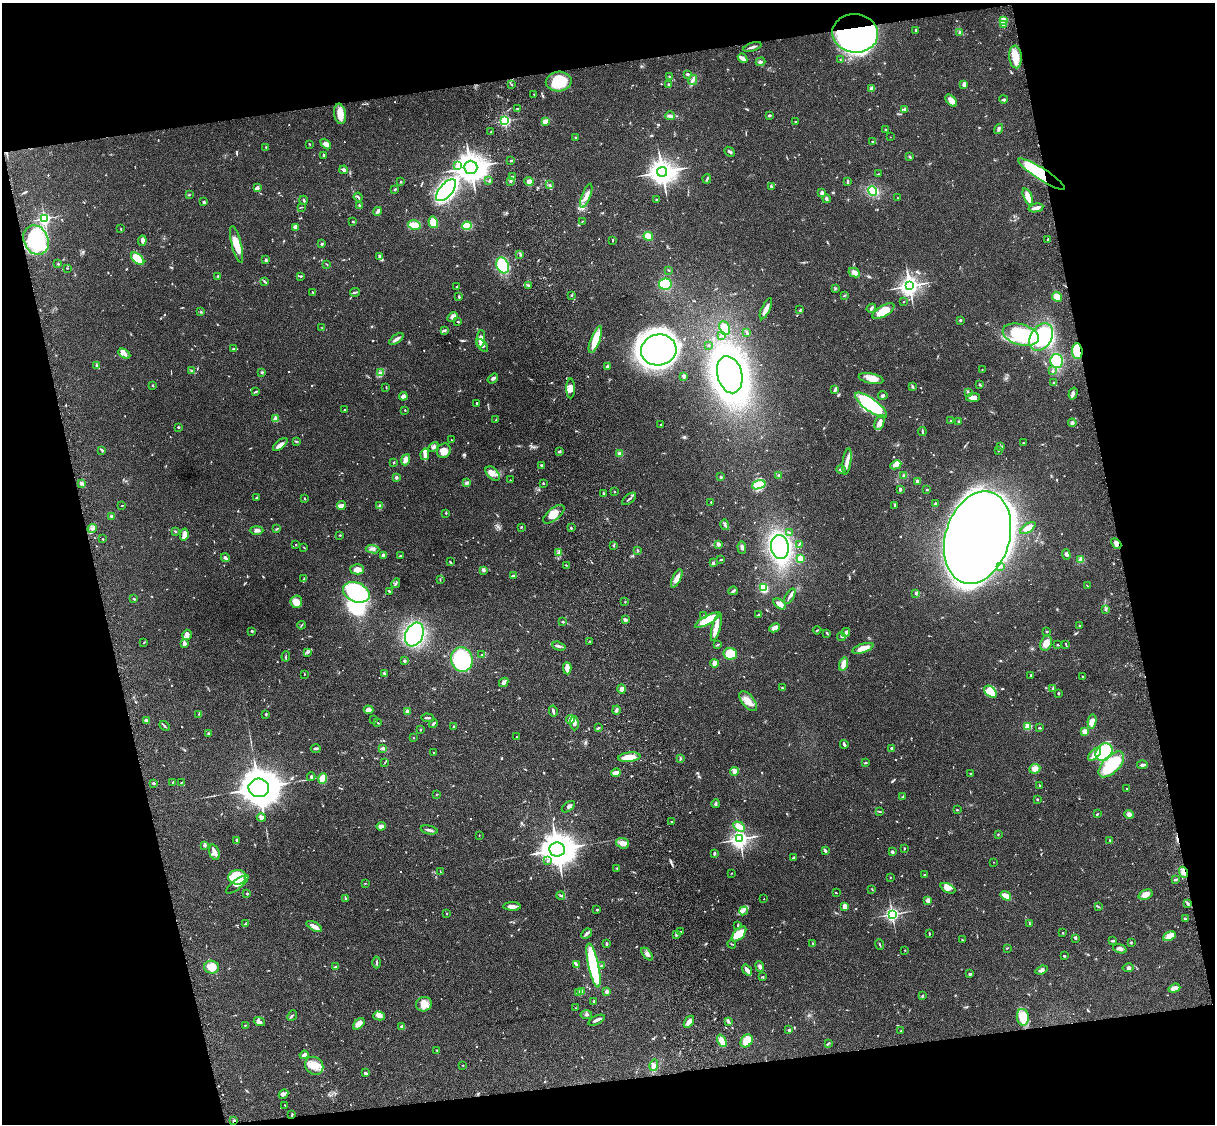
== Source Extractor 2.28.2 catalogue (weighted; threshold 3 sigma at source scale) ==
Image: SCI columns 121-4969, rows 277-4763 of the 5088 x 4927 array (HDU 1 of 3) = the unmasked area's bounding box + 8 px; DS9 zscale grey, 4 x 4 block average (1 PNG px = mean of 4 x 4 image px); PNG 1217 x 1126 px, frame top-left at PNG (2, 3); each listed source drawn as its Kron ellipse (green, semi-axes under 4 px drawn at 4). Shown black and unused: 25% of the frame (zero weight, under 3 of 4 exposures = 6% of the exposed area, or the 3 px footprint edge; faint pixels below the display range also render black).
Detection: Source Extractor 2.28.2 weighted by HDU 2 'WHT'. Background 0.0758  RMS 0.0059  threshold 0.0264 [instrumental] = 3 sigma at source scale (4.5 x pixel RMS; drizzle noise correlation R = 1.50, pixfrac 1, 0.05/0.05 arcsec/px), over >= 5 px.
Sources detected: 818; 5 too faint to see at this stretch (4 x 4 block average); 11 inside a brighter object's white glare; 3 cosmic-ray / hot-pixel residue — neither listed nor drawn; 24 coinciding with a brighter row at this scale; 33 inside a brighter listed object's ellipse — not listed separately; of the other 742, all 500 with FLUX_AUTO >= 1.82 (the completeness limit of this list) listed and drawn (242 fainter detections not listed), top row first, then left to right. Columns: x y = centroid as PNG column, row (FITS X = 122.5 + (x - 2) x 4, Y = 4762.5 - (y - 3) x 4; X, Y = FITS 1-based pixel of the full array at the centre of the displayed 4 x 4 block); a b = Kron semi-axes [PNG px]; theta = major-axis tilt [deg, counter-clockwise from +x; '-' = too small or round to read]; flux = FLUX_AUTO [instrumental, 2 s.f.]
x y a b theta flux
1003 20 2 2 - 180
1004 24 2 2 - 33
916 30 4 2 - 2.8
960 32 3 2 - 3.2
855 33 23 19 -6 1900
752 47 9 2 18 9.6
1015 57 11 6 -84 49
743 58 5 4 - 12
840 59 3 2 - 2.1
761 62 5 3 - 6.1
687 74 3 2 - 7.1
669 76 2 2 - 2.1
693 80 5 3 - 10
559 81 13 10 3 95
669 84 2 2 - 4.2
964 84 4 3 - 14
512 85 3 2 - 1.9
872 88 4 3 - 10
534 94 2 2 - 2.1
1003 99 4 3 - 7
951 101 7 4 -48 26
517 109 2 2 - 4.1
904 109 3 3 - 5.4
340 114 10 6 -81 43
769 115 3 2 - 5.6
670 116 5 3 - 8.3
505 121 2 2 - 570
545 121 3 3 - 15
796 122 2 2 - 15
885 129 2 2 - 8.3
998 129 5 3 - 6.2
491 132 3 2 - 2.8
576 137 2 2 - 2.4
890 137 2 2 - 1.8
873 142 4 2 - 3.3
309 144 2 2 - 2.6
326 144 6 4 -45 14
266 147 2 2 - 2.7
729 152 6 2 -42 5.2
324 155 2 2 - 24
910 157 4 2 - 3.3
511 161 2 2 - 7.1
458 165 4 2 - 6.3
471 167 7 6 - 3900
344 170 4 3 - 6.8
662 172 5 5 - 3500
878 174 3 2 - 2.1
1042 174 27 6 -32 340
513 176 2 2 - 3.1
707 179 5 2 - 3.9
489 181 2 2 - 2.2
511 181 3 2 - 4.8
400 182 2 2 - 3.6
529 182 5 4 - 26
847 182 3 2 - 3.6
550 185 3 2 - 4.7
771 186 3 2 - 3.5
257 188 4 3 - 8.6
395 190 3 2 - 3.8
446 190 13 6 49 1100
872 191 5 4 - 92
822 193 3 2 - 14
189 195 2 2 - 3.2
586 196 13 4 69 27
358 197 4 2 - 4.2
1028 197 9 3 -68 33
897 198 2 2 - 1.9
826 199 4 3 - 5.5
303 200 4 2 - 6
656 200 2 2 - 3.2
204 202 3 2 - 6
360 205 3 2 - 3.4
302 207 3 2 - 1.9
1036 208 7 3 11 20
377 211 4 2 - 9.6
44 219 2 2 - 740
582 221 2 2 - 2
353 222 3 2 - 2.5
433 222 6 4 -73 48
414 225 6 4 -12 34
467 226 5 3 - 72
295 227 3 3 - 16
121 229 2 2 - 2.7
648 236 5 4 - 28
36 240 15 12 -66 320
613 240 3 2 - 2.9
1047 240 3 2 - 2.9
142 241 5 4 - 8.5
237 244 19 4 -76 53
322 244 3 2 - 4.5
520 254 2 2 - 2.1
380 257 4 2 - 17
138 259 8 4 -41 75
266 260 2 2 - 11
58 264 3 2 - 2.4
327 264 3 2 - 2.1
503 265 8 6 -69 130
67 268 3 2 - 2
669 270 2 2 - 2.7
854 273 6 4 -27 17
218 276 2 2 - 3
301 276 3 2 - 3.9
265 282 4 2 - 4.9
665 284 6 5 - 110
529 285 3 2 - 2.2
909 286 3 3 - 1700
456 287 3 2 - 3.3
835 288 2 2 - 2.3
312 292 2 2 - 2
355 292 5 2 - 4.6
571 295 2 2 - 2.7
844 295 2 2 - 2.4
459 297 3 2 - 4.2
1057 297 5 4 - 25
904 302 2 2 - 2
871 308 5 3 - 5.9
766 309 11 3 65 23
800 310 3 2 - 3.1
883 311 12 5 30 61
201 312 3 2 - 2.3
453 317 5 4 - 13
960 320 2 2 - 4.9
458 322 3 2 - 3.5
322 328 3 2 - 1.9
724 328 7 5 -64 34
444 330 2 2 - 1.9
747 332 4 2 - 4.1
722 335 3 2 - 2
1021 335 18 10 -16 160
1041 337 15 10 58 160
396 339 8 3 36 11
481 339 9 3 86 30
595 340 14 4 69 60
482 345 8 3 -50 12
708 345 2 2 - 1.9
233 349 3 2 - 5.3
659 350 18 15 12 1400
1077 351 8 5 -85 73
124 354 6 3 -30 13
1057 361 7 6 - 130
96 365 2 2 - 4.5
607 366 3 3 - 6.6
982 370 2 2 - 2.1
192 371 3 2 - 2.7
1052 371 3 2 - 4.6
261 372 3 3 - 3.4
380 373 4 3 - 11
730 375 19 12 -75 1900
684 376 3 2 - 6.4
493 378 5 3 - 8.9
871 379 12 5 -11 42
1054 383 3 2 - 3.6
980 384 2 2 - 10
153 385 2 2 - 2.7
386 387 3 2 - 1.9
913 387 3 2 - 4.2
571 388 10 4 -89 21
835 390 3 2 - 7.8
256 392 4 2 - 4.1
968 392 3 2 - 2.5
1073 393 6 3 74 10
883 395 5 2 - 4.9
403 396 4 2 - 22
973 397 7 3 4 17
476 403 2 2 - 4.1
871 405 19 6 -37 370
345 410 2 2 - 4.9
405 410 3 2 - 2.4
276 419 2 2 - 110
496 420 3 2 - 2.7
951 421 2 2 - 2.3
959 421 2 2 - 2.8
880 422 8 4 68 19
1072 423 4 3 - 6.3
661 425 3 2 - 3.7
178 427 3 2 - 2.6
922 432 4 2 - 5.5
451 440 2 2 - 2.7
296 441 2 2 - 2.7
1024 443 3 2 - 1.9
280 445 8 3 38 14
433 447 5 3 - 7.8
1001 447 2 2 - 3.8
102 450 3 2 - 3.4
444 451 7 6 - 34
998 451 2 2 - 7
559 452 3 2 - 3.7
425 454 6 3 79 12
620 454 3 3 - 11
406 460 6 3 68 23
847 461 13 3 82 24
394 462 2 2 - 3.5
542 465 3 2 - 2.8
896 465 6 4 26 15
841 470 4 2 - 5.1
493 474 8 5 -46 23
779 475 2 2 - 3.7
904 476 3 2 - 2.5
396 477 3 2 - 5.7
721 477 2 2 - 4.7
510 480 2 2 - 2
918 482 3 2 - 14
467 483 3 2 - 8.1
543 483 2 2 - 9.8
82 484 4 3 - 6
759 485 7 4 18 54
927 489 3 2 - 2.1
900 490 3 2 - 4.9
614 492 2 2 - 1.8
604 494 4 2 - 4.9
256 498 3 2 - 3
304 498 2 2 - 1.9
629 499 8 2 39 4.7
711 502 2 2 - 5.5
935 504 2 2 - 35
895 505 3 2 - 4.6
122 506 3 2 - 2
341 506 4 3 - 12
379 506 4 2 - 4.7
446 513 2 2 - 2.6
554 514 13 6 39 43
111 516 3 2 - 5.2
725 525 5 2 - 6.8
521 527 3 2 - 2.6
571 528 2 2 - 5.4
1028 528 9 4 34 26
92 529 5 2 - 7.9
277 529 3 2 - 2.6
257 530 7 3 0 10
175 531 3 2 - 2.9
790 532 3 2 - 3.2
184 535 6 3 78 29
340 535 2 2 - 2.9
978 537 47 32 73 4500
103 539 2 2 - 3
1116 543 6 4 -46 12
718 544 2 2 - 44
799 544 3 2 - 2.5
296 545 2 2 - 2.2
613 545 2 2 - 2.7
742 547 6 3 -85 8.4
780 547 12 9 -80 660
304 548 2 2 - 2.5
372 549 7 2 -6 8.3
637 550 2 2 - 2.4
559 553 2 2 - 3.1
383 555 2 2 - 48
400 555 3 2 - 2
1066 555 5 3 - 6.9
225 558 4 3 - 7
800 558 4 3 - 27
721 559 3 2 - 2.7
1081 560 2 2 - 130
450 562 4 2 - 3.7
713 563 2 2 - 10
566 565 2 2 - 2.2
1000 566 2 2 - 2.1
357 569 7 5 0 23
484 570 3 3 - 4
513 576 4 2 - 9
677 578 10 3 64 25
303 579 2 2 - 1.9
440 580 2 2 - 1.8
396 583 5 2 - 6.2
1087 585 4 2 - 1.9
763 588 4 3 - 110
389 591 4 2 - 3.9
733 591 4 2 - 6.4
356 592 14 9 -25 490
916 594 3 2 - 4.9
790 596 8 2 59 11
134 599 2 2 - 4.1
296 602 6 6 - 33
625 602 2 2 - 2.8
779 604 7 4 -35 14
1106 610 2 2 - 2.9
758 615 3 2 - 3.1
704 616 4 2 - 3.1
625 620 4 3 - 5.5
708 620 14 4 28 120
562 622 3 2 - 3.2
301 625 4 2 - 2.9
1079 625 2 2 - 1.9
716 627 14 4 75 30
775 628 5 3 - 20
817 630 4 2 - 2.8
252 631 3 2 - 3.3
1047 631 2 2 - 2.5
846 632 5 3 - 14
827 633 4 2 - 3.6
414 634 12 8 66 540
187 635 5 4 - 14
841 637 4 2 - 4
144 642 4 2 - 2.1
590 642 2 2 - 2.6
184 643 2 2 - 53
1046 643 8 5 67 25
1066 644 4 2 - 2.3
718 645 3 2 - 2.9
1058 645 3 2 - 3.2
559 646 7 2 -17 7.5
863 648 11 4 19 34
308 652 2 2 - 3
481 654 2 2 - 1.9
730 654 7 6 - 89
286 656 5 2 - 3.2
462 660 12 11 - 320
404 661 3 3 - 4.4
715 663 4 3 - 29
843 664 7 3 74 31
567 668 6 3 -86 32
304 674 2 2 - 2.1
384 674 4 2 - 7.1
1031 675 2 2 - 4
1083 677 3 2 - 3.6
504 682 5 3 - 9.8
783 688 4 2 - 3.4
1053 688 4 2 - 3.4
622 689 4 3 - 10
990 692 7 5 -39 62
1058 693 2 2 - 10
748 701 12 6 -51 37
369 710 5 3 - 15
616 710 5 2 - 7.1
553 711 5 2 - 7.7
407 712 2 2 - 69
199 714 3 2 - 2
266 715 2 2 - 2.3
428 718 6 2 -1 6.7
570 719 4 3 - 11
374 720 3 2 - 1.9
146 721 3 3 - 8.7
1092 721 7 3 81 29
378 723 2 2 - 2.5
433 723 5 2 - 6
574 723 7 3 -86 14
164 726 6 2 -44 5.6
454 726 2 2 - 2.5
1028 726 2 2 - 200
598 728 4 2 - 3.5
1040 728 2 2 - 5.5
421 729 2 2 - 2.3
1085 731 3 3 - 27
208 733 3 2 - 2.8
517 737 2 2 - 2.6
413 738 2 2 - 1.9
844 744 4 3 - 5.7
316 748 5 2 - 5.3
383 748 3 3 - 6.9
892 748 3 2 - 6
434 752 2 2 - 2
1104 752 9 8 - 220
1094 754 8 4 44 21
629 757 11 4 6 50
680 759 3 2 - 2.9
385 762 3 2 - 1.8
866 763 3 2 - 3
1111 764 16 8 45 220
1142 765 5 3 - 7.3
1035 769 5 4 - 23
734 771 4 3 - 16
616 773 5 3 - 26
971 773 2 2 - 2.3
311 777 4 2 - 5.7
323 779 5 4 - 54
173 782 3 2 - 1.9
153 783 3 2 - 4.2
181 783 3 2 - 2.2
1040 785 2 2 - 3
259 788 10 9 - 8200
1127 788 3 2 - 2.1
436 794 2 2 - 2
903 796 3 2 - 2.6
1037 799 2 2 - 3.1
716 804 4 3 - 5.4
568 807 7 3 37 8.1
957 810 3 2 - 2.2
880 811 3 2 - 2.5
1097 814 3 2 - 3.4
1129 814 5 4 - 13
261 817 4 3 - 10
672 822 2 2 - 2.6
381 826 4 3 - 15
739 826 6 4 -31 43
429 830 9 2 -12 11
998 834 2 2 - 2.3
479 835 2 2 - 1.9
740 839 3 3 - 1500
237 840 3 2 - 6.3
1110 840 3 2 - 2.2
623 843 7 5 -19 18
205 845 2 2 - 37
904 848 2 2 - 2.7
557 850 8 7 - 6200
825 851 4 2 - 8.1
214 852 8 5 -70 21
892 852 4 3 - 5.7
714 853 3 2 - 6.3
793 858 3 2 - 3.7
548 861 4 2 - 3.7
993 862 2 2 - 2.4
617 868 3 2 - 3
440 872 2 2 - 2.1
1184 872 5 3 - 17
732 873 3 2 - 1.9
924 875 2 2 - 3.7
237 877 9 7 1 100
890 877 2 2 - 3.8
1176 879 4 2 - 3.8
365 883 3 2 - 1.8
237 884 13 4 38 22
948 888 8 4 -25 21
872 889 3 2 - 2.2
836 893 3 2 - 2
247 894 2 2 - 12
1146 895 7 4 21 23
561 896 4 2 - 5.6
1006 896 6 4 -36 33
345 898 3 2 - 2.7
764 899 2 2 - 2.8
928 900 3 3 - 19
1188 904 3 3 - 4.9
512 906 8 3 -2 22
845 906 3 2 - 32
1098 907 2 2 - 2.6
597 910 2 2 - 10
743 911 4 2 - 5
446 914 2 2 - 1.9
892 914 3 3 - 810
1185 919 3 2 - 3.1
1029 923 4 2 - 2.6
245 924 2 2 - 2.9
738 925 3 2 - 4.2
314 926 8 3 -29 22
681 931 3 2 - 2.5
929 933 2 2 - 4
1063 933 2 2 - 2.4
586 934 6 3 42 8.1
676 934 3 2 - 4.9
739 934 9 5 46 71
1169 936 7 4 25 45
1075 938 3 3 - 4.1
962 940 2 2 - 2
1112 941 3 2 - 4.8
1131 942 3 2 - 3
607 944 4 2 - 4
732 944 4 2 - 2.4
813 944 3 2 - 3.1
880 944 5 2 - 3.9
1007 948 2 2 - 2.1
1120 949 7 3 -16 12
905 950 2 2 - 2.4
647 954 8 3 -47 11
1064 956 3 2 - 2.8
377 962 6 2 90 4.6
576 964 3 3 - 4.8
594 965 22 5 -78 330
601 966 2 2 - 2.1
760 966 5 3 - 8.6
212 967 7 6 - 45
335 967 3 2 - 3.2
1128 968 5 3 - 7.3
747 970 6 2 -53 27
1042 970 6 3 21 12
970 974 3 2 - 5.6
762 977 3 2 - 2.8
1174 988 6 3 19 25
581 992 3 3 - 28
607 992 2 2 - 53
578 993 2 2 - 37
922 996 4 2 - 2.5
594 1002 4 2 - 4.3
424 1004 8 7 - 32
576 1008 2 2 - 2
292 1015 6 2 49 4.4
586 1015 6 2 -5 5.8
379 1016 6 4 -14 14
1023 1017 8 6 -83 72
596 1020 9 2 25 9.9
728 1021 4 2 - 4.6
259 1022 6 3 -20 11
689 1022 7 4 55 16
359 1024 7 4 47 27
245 1025 2 2 - 2.1
402 1027 3 2 - 8.9
789 1030 3 2 - 3.8
901 1031 2 2 - 4
722 1041 6 4 -66 28
747 1041 7 5 51 61
829 1043 2 2 - 2
437 1050 3 2 - 1.8
304 1055 4 3 - 14
463 1065 2 2 - 1.9
654 1065 6 4 76 16
314 1066 10 8 -41 46
365 1073 3 2 - 4.9
284 1094 5 4 - 8.9
285 1105 3 2 - 2
292 1115 3 2 - 3
234 1121 4 2 - 4.5
Overlapping masked pixels (flux is a lower limit): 6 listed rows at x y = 855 33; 1042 174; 1077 351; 1116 543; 1184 872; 234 1121
Diffuse or blended objects may show on this block-average render without a row.